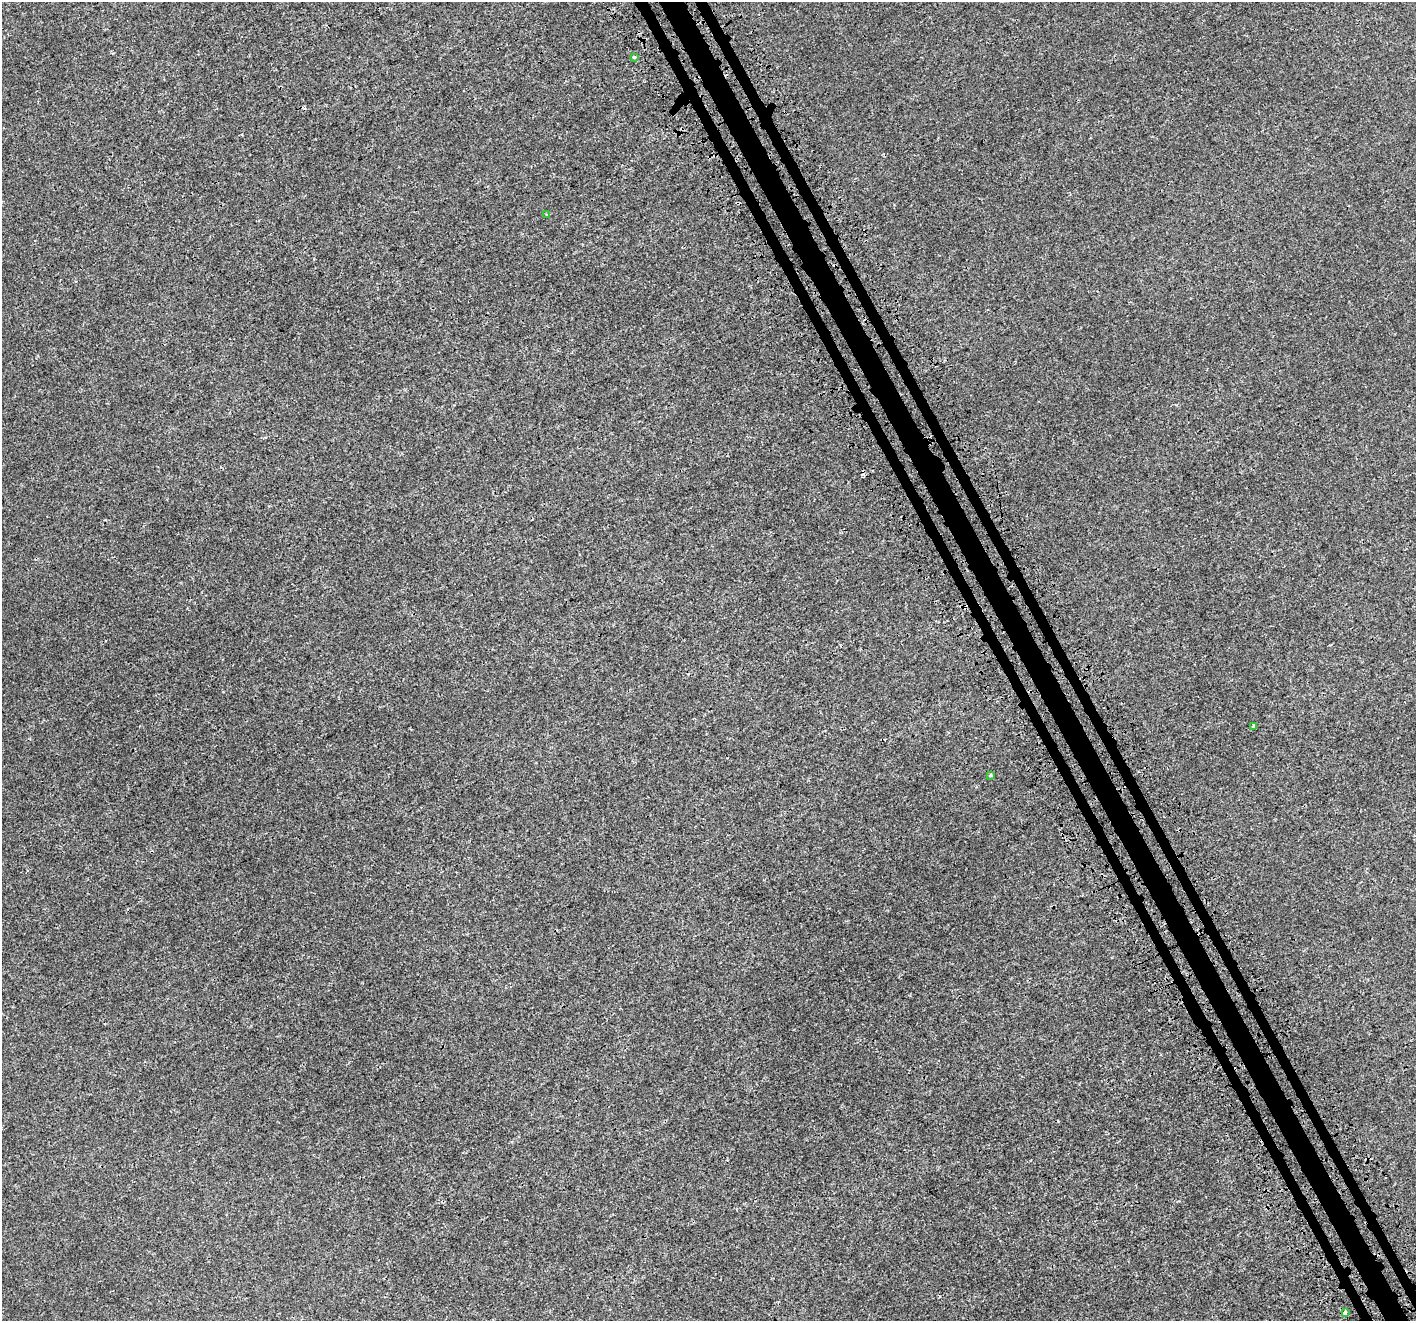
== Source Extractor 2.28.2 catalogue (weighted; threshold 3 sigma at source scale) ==
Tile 6 of 4 x 4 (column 2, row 2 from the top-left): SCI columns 1545-2958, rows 2915-4233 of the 5883 x 5758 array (HDU 1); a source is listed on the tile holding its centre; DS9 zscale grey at full resolution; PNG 1418 x 1323 px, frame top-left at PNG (2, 2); each listed source drawn as its Kron ellipse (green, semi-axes under 4 px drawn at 4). Shown black and unused: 4% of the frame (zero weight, under 3 of 4 exposures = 7% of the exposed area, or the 3 px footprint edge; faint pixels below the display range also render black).
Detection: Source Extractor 2.28.2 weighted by HDU 2 'WHT'; one run over the whole footprint, this tile lists its part. Background 8.48e-04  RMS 0.0014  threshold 0.00611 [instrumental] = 3 sigma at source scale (4.5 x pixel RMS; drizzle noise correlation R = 1.50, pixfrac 1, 0.0396/0.0396 arcsec/px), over >= 5 px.
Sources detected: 6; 1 cosmic-ray / hot-pixel residue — neither listed nor drawn; the other 5 listed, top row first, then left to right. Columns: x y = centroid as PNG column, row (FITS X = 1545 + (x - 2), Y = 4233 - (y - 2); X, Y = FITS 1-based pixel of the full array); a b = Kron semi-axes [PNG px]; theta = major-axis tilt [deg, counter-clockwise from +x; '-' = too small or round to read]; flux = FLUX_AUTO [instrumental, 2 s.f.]
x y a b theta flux
634 57 3 3 - 0.44
547 214 3 3 - 0.15
1254 727 3 3 - 1.4
990 775 4 3 - 0.29
1345 1312 4 3 - 0.43